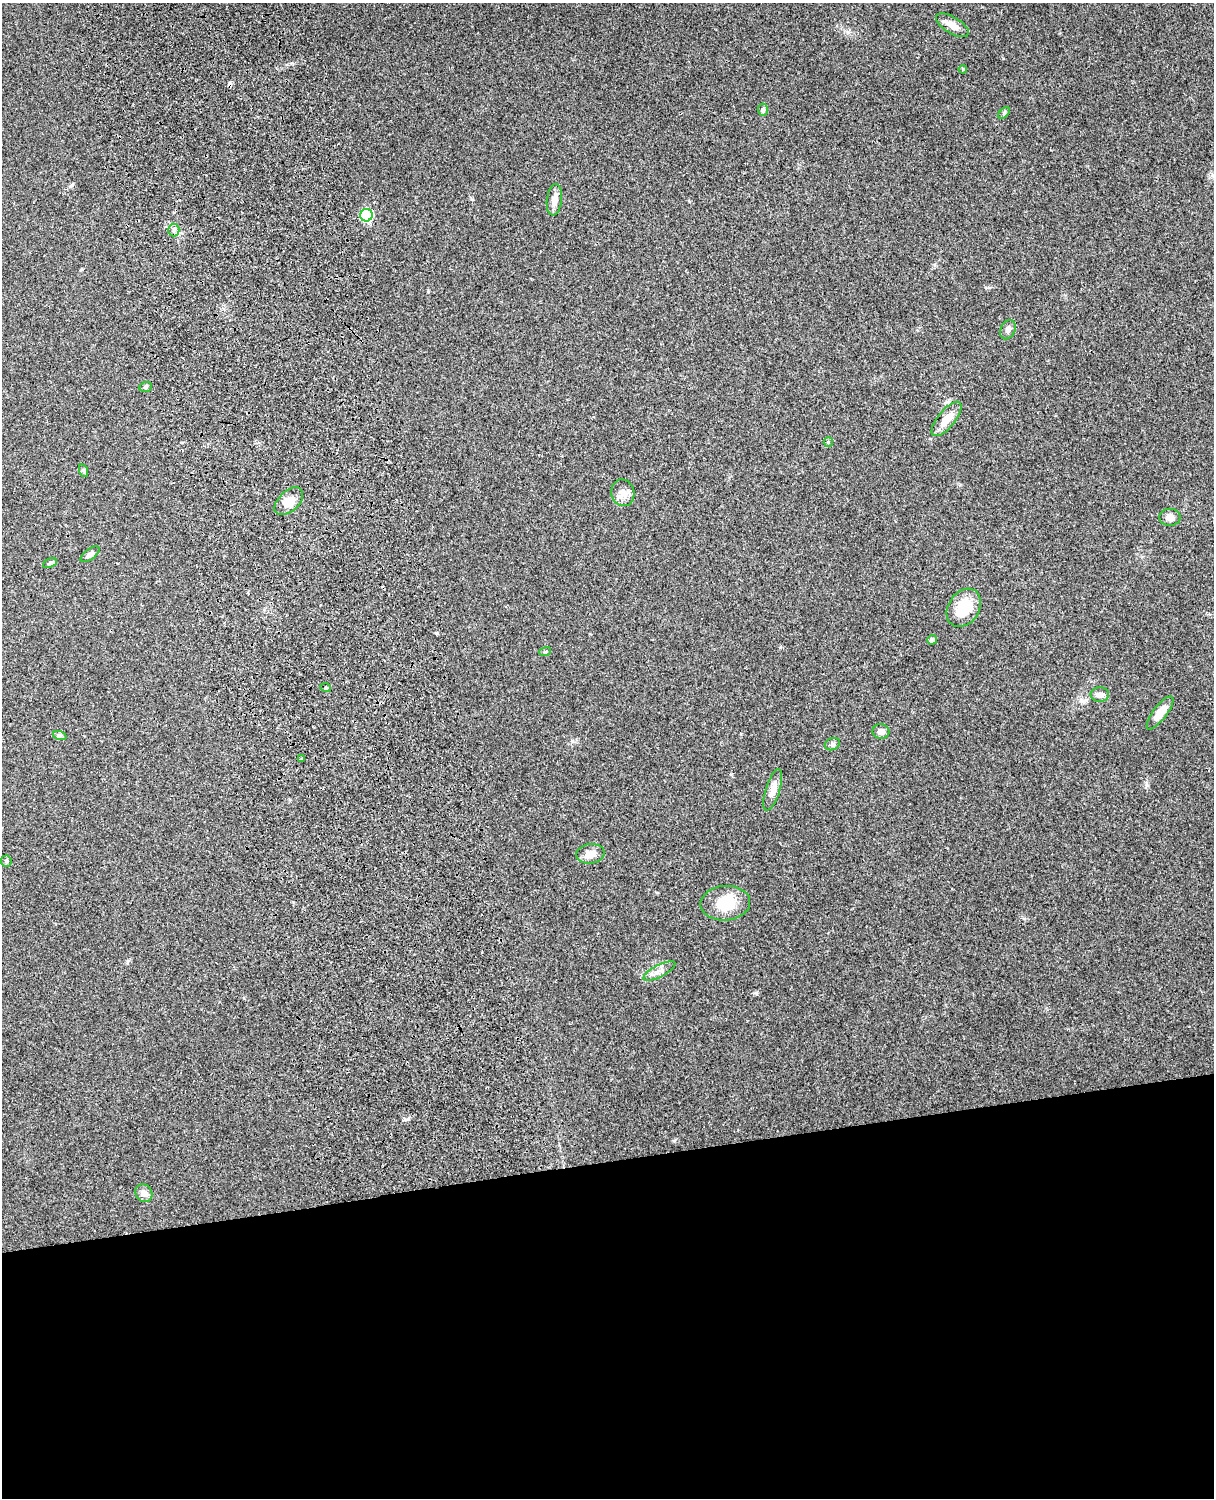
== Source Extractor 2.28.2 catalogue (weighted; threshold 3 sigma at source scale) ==
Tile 11 of 4 x 3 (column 3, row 3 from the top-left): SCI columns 2545-3756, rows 164-1659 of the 5090 x 4929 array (HDU 1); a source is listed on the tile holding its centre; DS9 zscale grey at full resolution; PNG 1216 x 1500 px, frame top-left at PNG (2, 3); each listed source drawn as its Kron ellipse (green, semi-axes under 4 px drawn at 4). Shown black and unused: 23% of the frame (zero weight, under 3 of 4 exposures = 6% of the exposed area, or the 3 px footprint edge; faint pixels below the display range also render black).
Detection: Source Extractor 2.28.2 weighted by HDU 2 'WHT'; one run over the whole footprint, this tile lists its part. Background 0.29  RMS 0.0093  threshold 0.0419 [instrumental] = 3 sigma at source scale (4.5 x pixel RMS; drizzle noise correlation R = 1.50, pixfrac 1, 0.05/0.05 arcsec/px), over >= 5 px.
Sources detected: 34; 1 cosmic-ray / hot-pixel residue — neither listed nor drawn; the other 33 listed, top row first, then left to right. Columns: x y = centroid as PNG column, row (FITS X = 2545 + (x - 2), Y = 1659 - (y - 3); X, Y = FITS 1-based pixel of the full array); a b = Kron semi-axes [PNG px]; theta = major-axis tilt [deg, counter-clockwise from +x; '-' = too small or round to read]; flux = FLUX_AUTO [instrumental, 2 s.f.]
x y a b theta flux
952 25 18 8 -31 8.2
963 69 4 3 - 0.93
763 110 6 5 - 1.7
1004 113 7 4 47 1.3
554 200 16 7 83 7.1
366 215 6 6 - 71
174 230 6 5 - 2.4
1008 330 10 7 61 3.3
146 387 6 5 - 1.4
946 419 21 8 51 13
828 442 5 4 - 1.1
84 471 6 4 -71 1.3
623 493 13 11 -76 7.1
289 501 17 10 44 9.8
1170 517 10 8 0 5.9
90 554 11 5 37 3.2
50 563 7 4 25 1.6
964 608 20 15 56 27
932 640 5 4 - 2.9
545 652 6 4 18 1.1
326 688 5 3 - 0.97
1100 695 9 7 -1 4.5
1160 713 20 6 52 10
881 731 8 7 - 4.1
60 736 7 4 -18 1.8
832 744 8 6 21 2.2
301 759 3 2 - 0.91
773 790 22 7 73 7.3
590 854 14 9 7 8.5
6 861 6 5 - 1.5
725 903 25 17 4 25
659 971 18 6 27 5.4
144 1193 9 8 - 5.2
Unlisted compact peaks at least as high as the median listed source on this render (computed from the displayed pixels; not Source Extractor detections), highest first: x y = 756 993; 72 185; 674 1141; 292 63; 408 1119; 731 774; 1024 918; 436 633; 741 734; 472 199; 1147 785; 1082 701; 428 291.